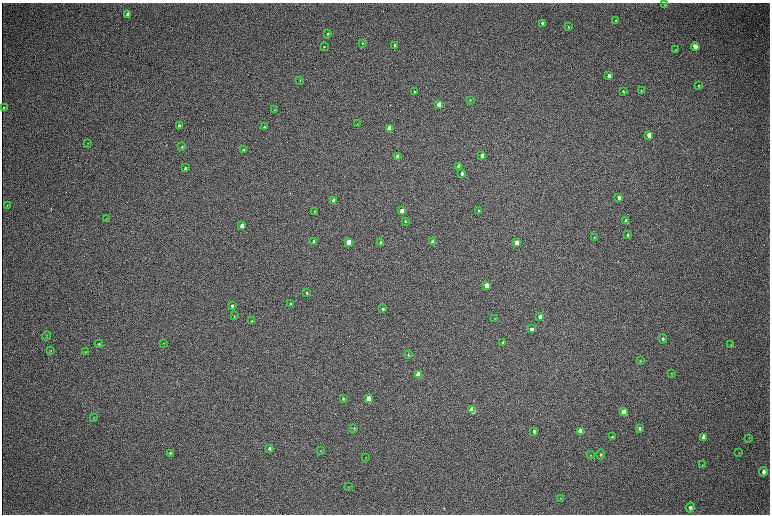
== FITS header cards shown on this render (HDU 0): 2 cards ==
NAXIS1  =                 1536 / length of data axis 1
NAXIS2  =                 1024 / length of data axis 2

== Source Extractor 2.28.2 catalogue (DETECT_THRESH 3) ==
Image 1536 x 1024 px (HDU 0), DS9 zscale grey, zoomed out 1/2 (1 PNG px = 2 x 2 image px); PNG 772 x 516 px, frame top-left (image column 1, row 1023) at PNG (2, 3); each listed source drawn as its Kron ellipse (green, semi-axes under 4 px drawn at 4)
Background 315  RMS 23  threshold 68.9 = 3 sigma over >= 5 px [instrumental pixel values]
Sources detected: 98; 1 cannot appear on this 1/2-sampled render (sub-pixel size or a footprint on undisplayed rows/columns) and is neither listed nor drawn; the other 97 listed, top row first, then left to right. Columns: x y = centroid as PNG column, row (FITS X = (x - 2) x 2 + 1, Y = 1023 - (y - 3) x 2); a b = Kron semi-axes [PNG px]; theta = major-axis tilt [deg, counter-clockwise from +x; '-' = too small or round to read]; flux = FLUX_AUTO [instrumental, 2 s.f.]
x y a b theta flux
665 5 2 2 - 2300
128 14 4 3 - 39000
616 20 4 3 - 4200
542 23 3 3 - 14000
568 27 3 3 - 3500
328 34 3 3 - 4700
362 43 3 3 - 3600
394 45 3 3 - 11000
695 46 4 3 - 58000
324 47 3 2 - 2800
676 50 4 2 - 2800
609 76 3 3 - 15000
300 80 3 2 - 2200
698 86 3 2 - 3400
623 91 3 2 - 4700
641 91 3 2 - 2800
415 92 3 3 - 4600
470 100 3 2 - 2500
439 105 3 3 - 130000
3 108 4 2 - 5200
275 110 2 2 - 2400
357 124 3 2 - 1700
179 125 4 3 - 7200
264 127 3 2 - 6000
390 128 3 3 - 190000
649 135 4 3 - 75000
88 144 3 2 - 2100
182 147 3 2 - 4500
243 150 3 2 - 4700
482 156 3 3 - 33000
398 157 3 3 - 110000
459 166 3 3 - 60000
185 168 4 3 - 6500
462 173 3 2 - 17000
619 197 3 3 - 20000
333 200 3 3 - 64000
7 205 3 2 - 1900
478 210 3 3 - 3700
315 211 2 2 - 2500
402 211 3 3 - 57000
106 219 3 2 - 2100
405 221 3 2 - 4400
626 221 4 3 - 60000
242 225 3 3 - 55000
627 235 4 3 - 6400
594 237 3 2 - 2000
314 241 3 3 - 12000
349 242 3 3 - 170000
433 242 3 3 - 65000
381 243 3 2 - 13000
516 243 3 3 - 80000
486 285 3 3 - 81000
306 293 3 2 - 4600
291 304 3 2 - 7900
232 306 3 3 - 11000
383 309 3 3 - 8900
234 316 2 2 - 3100
540 317 3 3 - 40000
495 319 3 2 - 2700
252 321 3 3 - 3100
531 329 3 3 - 15000
46 336 4 2 - 3100
663 339 4 3 - 7300
163 343 3 3 - 2800
503 343 3 3 - 7500
99 344 4 2 - 4400
731 345 3 3 - 2700
51 350 3 3 - 2500
85 351 3 2 - 2000
408 355 3 3 - 3500
640 361 3 2 - 2900
671 373 3 3 - 2500
418 374 4 3 - 210000
343 398 3 2 - 5100
369 399 4 3 - 130000
472 410 4 3 - 300000
624 412 4 3 - 200000
93 418 3 2 - 2200
354 428 4 3 - 4100
639 428 4 3 - 8900
534 431 4 3 - 14000
580 431 4 3 - 150000
612 437 3 3 - 5900
703 437 4 3 - 29000
749 438 3 2 - 2200
269 448 3 3 - 11000
321 450 3 2 - 2000
170 453 3 3 - 4900
739 453 3 2 - 1900
601 454 5 2 - 4200
590 455 3 2 - 2300
365 457 3 2 - 1900
702 465 3 2 - 2100
763 472 4 3 - 14000
348 487 3 2 - 2400
560 498 3 2 - 2300
690 507 5 4 - 13000
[1 sub-pixel or undisplayed-footprint detection neither listed nor drawn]